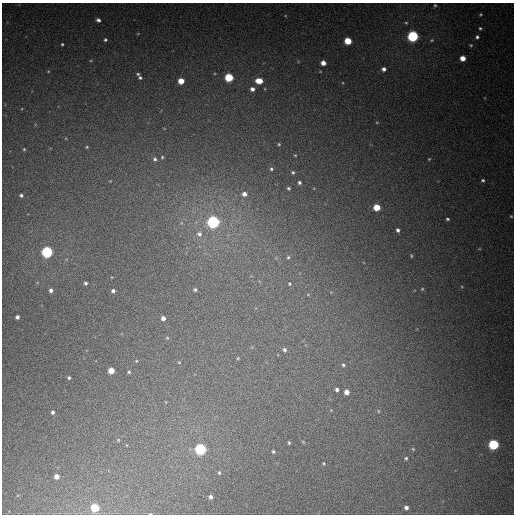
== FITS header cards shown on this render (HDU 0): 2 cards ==
NAXIS1  =                  512
NAXIS2  =                  512

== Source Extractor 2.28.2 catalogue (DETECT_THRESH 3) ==
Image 512 x 512 px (HDU 0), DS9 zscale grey, 1 PNG px = 1 image px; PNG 516 x 516 px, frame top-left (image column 1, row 512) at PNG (2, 3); no overlay
Background 452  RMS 13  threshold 40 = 3 sigma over >= 5 px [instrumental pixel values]
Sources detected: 81; all 81 listed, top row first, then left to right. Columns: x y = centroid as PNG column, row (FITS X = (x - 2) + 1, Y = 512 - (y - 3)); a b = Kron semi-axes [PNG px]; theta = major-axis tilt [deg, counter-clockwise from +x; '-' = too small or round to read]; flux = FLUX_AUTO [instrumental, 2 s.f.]
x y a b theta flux
435 5 3 2 - 720
480 14 4 3 - 910
98 20 6 5 - 2600
406 23 4 3 - 820
480 28 4 4 - 1100
413 36 5 5 - 140000
477 37 4 4 - 1700
105 40 5 4 - 1400
432 40 5 4 - 960
348 41 5 5 - 23000
62 44 3 3 - 980
471 45 4 3 - 880
463 58 5 4 - 8800
323 63 4 4 - 6100
384 69 5 4 - 3200
48 71 5 3 - 760
138 74 4 4 - 1200
229 77 5 5 - 49000
140 78 5 4 - 1500
181 81 5 4 - 12000
259 81 6 5 - 13000
252 89 5 4 - 3600
377 122 5 3 - 810
279 144 4 3 - 870
87 147 4 4 - 960
24 149 5 4 - 1100
295 155 4 2 - 700
162 157 4 3 - 950
155 159 5 4 - 1800
429 159 4 3 - 780
271 169 4 3 - 1100
293 172 5 4 - 1200
483 180 4 4 - 1300
299 182 4 3 - 1800
288 188 4 3 - 1200
244 194 5 5 - 3900
21 195 3 3 - 1700
377 207 5 5 - 18000
511 216 4 4 - 890
447 219 3 3 - 1200
213 222 6 5 - 200000
398 230 4 3 - 2200
199 234 7 7 - 3500
47 252 5 5 - 140000
411 256 5 3 - 860
288 257 5 4 - 1200
86 283 4 4 - 2000
289 284 3 2 - 870
422 289 5 4 - 910
51 290 5 4 - 2800
195 290 4 4 - 1600
113 291 4 4 - 2500
17 317 4 4 - 2600
163 318 4 4 - 4000
167 338 4 3 - 740
284 350 5 5 - 2000
238 358 5 4 - 1100
136 361 4 4 - 760
179 362 4 3 - 750
343 365 4 4 - 1300
111 370 5 5 - 13000
129 372 4 4 - 1100
69 378 4 3 - 1400
337 389 4 3 - 2200
347 392 4 4 - 6200
378 411 5 3 - 880
53 412 4 4 - 1900
118 440 5 4 - 970
289 443 3 3 - 1000
494 444 5 5 - 96000
200 449 5 5 - 140000
413 449 6 4 -46 1000
273 451 4 3 - 1200
406 458 4 4 - 1400
323 463 4 3 - 800
219 473 5 4 - 1100
57 476 4 4 - 5200
211 497 4 3 - 2300
406 507 5 4 - 2800
95 508 5 5 - 35000
150 514 3 2 - 510
At the frame edge (FLAGS 8, measured only in part): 1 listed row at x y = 150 514